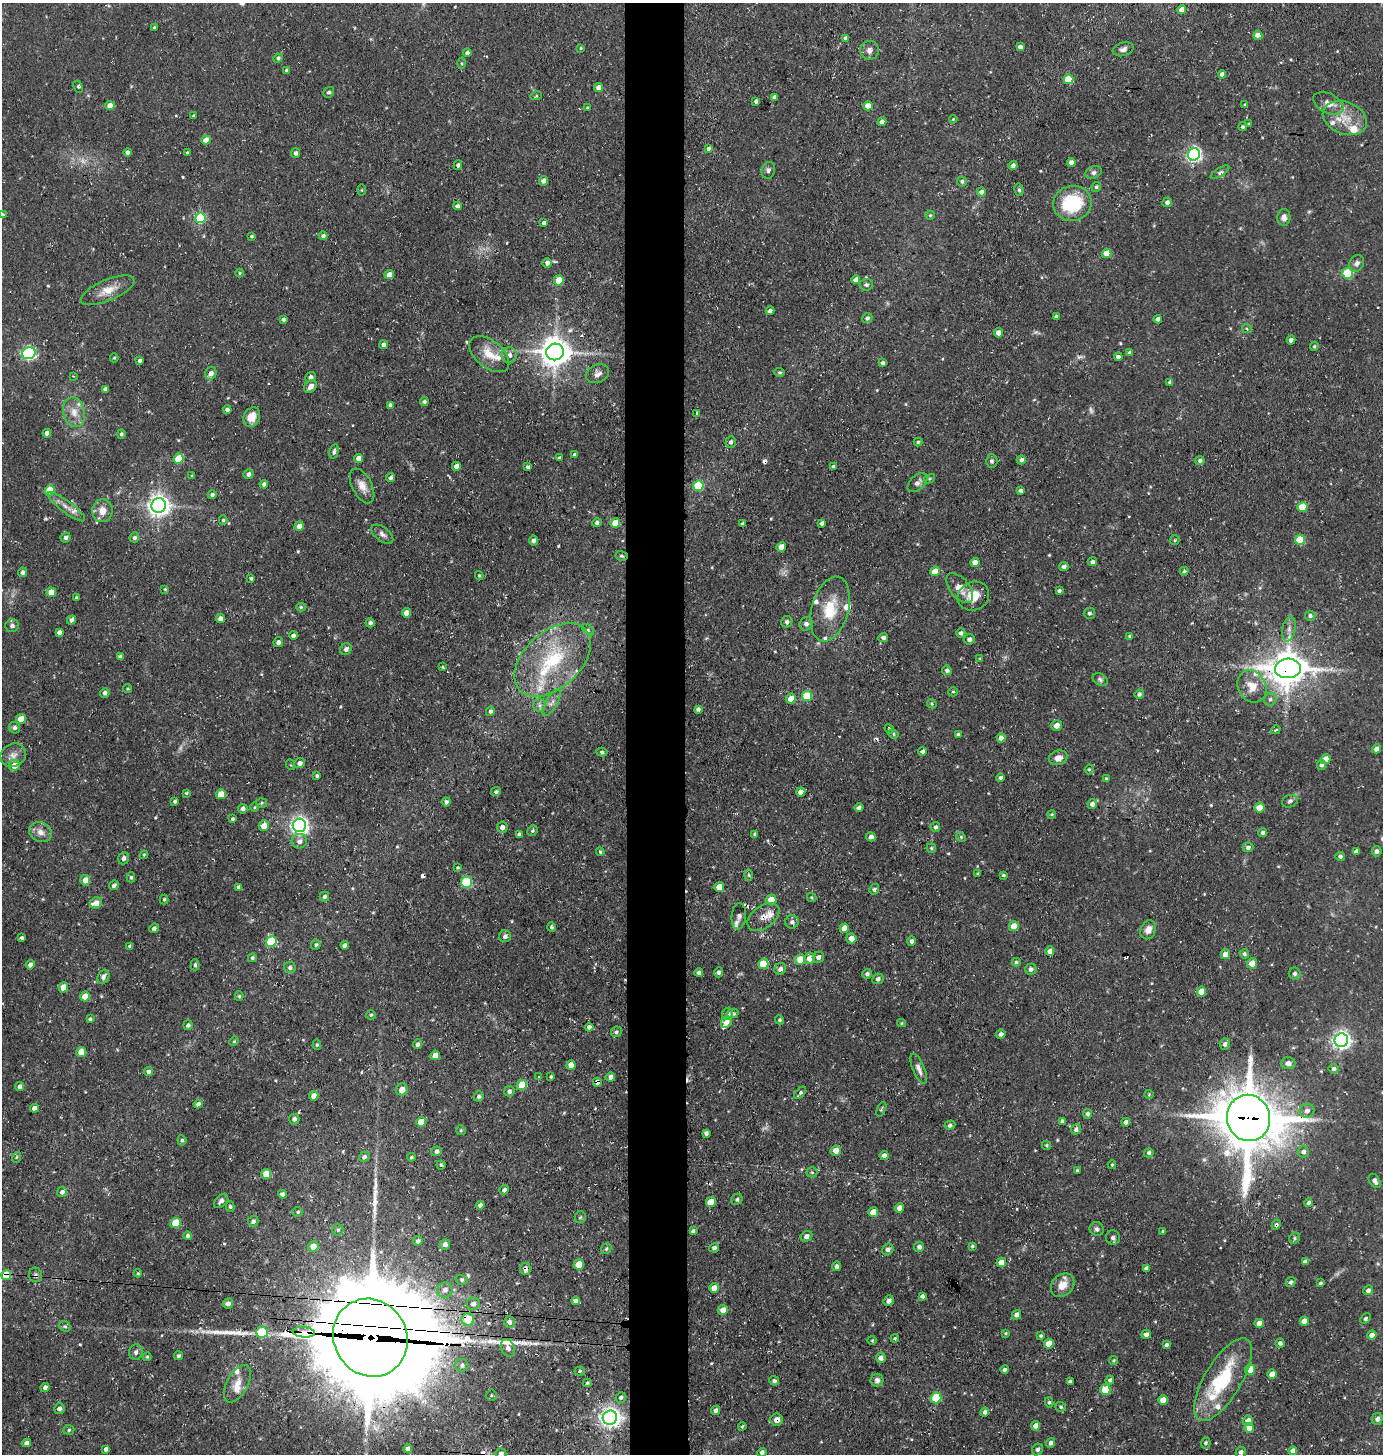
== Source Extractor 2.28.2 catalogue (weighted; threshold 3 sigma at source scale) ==
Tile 5 of 3 x 3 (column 2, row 2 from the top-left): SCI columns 1520-2900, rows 1453-2904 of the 4385 x 4355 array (HDU 1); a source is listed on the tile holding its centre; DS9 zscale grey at full resolution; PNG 1385 x 1456 px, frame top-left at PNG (2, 3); each listed source drawn as its Kron ellipse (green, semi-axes under 4 px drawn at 4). Shown black and unused: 4% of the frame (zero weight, under 3 of 4 exposures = <1% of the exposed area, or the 3 px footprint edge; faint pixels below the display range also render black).
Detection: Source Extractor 2.28.2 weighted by HDU 2 'WHT'; one run over the whole footprint, this tile lists its part. Background 0.0929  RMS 0.0063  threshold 0.0282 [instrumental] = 3 sigma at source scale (4.5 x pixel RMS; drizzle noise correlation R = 1.50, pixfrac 1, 0.05/0.05 arcsec/px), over >= 5 px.
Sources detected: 576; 7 too faint to see at this stretch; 7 cosmic-ray / hot-pixel residue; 4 long thin detections or spike segments (spike, bleed or trail) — neither listed nor drawn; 19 inside a brighter listed object's ellipse — not listed separately; of the other 539, all 500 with FLUX_AUTO >= 0.629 (the completeness limit of this list) listed and drawn (39 fainter detections not listed), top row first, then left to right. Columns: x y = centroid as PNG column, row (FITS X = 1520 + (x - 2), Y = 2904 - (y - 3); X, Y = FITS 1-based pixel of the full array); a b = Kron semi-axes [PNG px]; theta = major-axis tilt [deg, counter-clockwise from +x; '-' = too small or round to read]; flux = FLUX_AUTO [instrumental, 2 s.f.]
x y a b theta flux
1182 10 4 4 - 5.8
154 27 3 3 - 0.83
1258 35 4 4 - 6.9
846 38 4 4 - 2.5
1020 47 4 4 - 2.8
581 48 3 2 - 0.74
1123 49 11 6 17 2.5
869 50 9 9 - 3.6
467 53 4 4 - 2.4
278 58 5 4 - 1.5
461 63 5 4 - 0.87
287 70 3 3 - 1.7
1222 74 4 4 - 2.3
1068 79 5 5 - 19
78 87 6 3 -62 1.2
599 88 4 4 - 4.4
329 92 6 5 - 1.5
536 96 6 3 17 0.69
774 97 4 3 - 1.8
756 101 4 3 - 1.6
1328 103 16 9 -27 5.6
1245 105 4 4 - 0.82
110 106 4 4 - 9.2
868 106 4 4 - 6.5
588 108 3 3 - 1.2
194 116 4 3 - 1.1
1345 118 23 16 -21 15
953 119 4 3 - 0.64
882 122 4 4 - 3.4
1249 124 4 3 - 0.88
1243 127 4 4 - 1.2
206 140 5 4 - 6.4
708 148 4 3 - 1.7
127 152 4 4 - 1.9
188 153 4 3 - 0.8
296 153 5 4 - 1.8
1194 154 6 6 - 170
1071 162 4 4 - 3.2
458 165 5 3 - 1.2
1013 165 4 4 - 1.9
768 170 8 6 73 1.9
1093 172 8 6 20 2.1
1220 172 11 4 31 1.5
544 181 5 4 - 2.8
962 181 5 5 - 1.6
1096 187 5 4 - 1.2
362 190 5 3 - 0.63
1019 190 6 4 -80 1.2
981 192 4 4 - 2.2
1167 202 5 4 - 1.9
1072 203 19 17 14 42
458 206 4 3 - 1.9
2 215 4 4 - 2
930 215 5 4 - 0.78
1284 217 8 6 85 3.3
200 218 5 5 - 44
544 223 4 4 - 2.3
252 236 4 3 - 0.8
323 236 4 4 - 2
1107 253 5 4 - 10
547 263 5 4 - 2.3
1357 263 9 7 60 2.6
240 273 4 4 - 0.72
1348 273 5 5 - 41
389 275 5 4 - 5.1
559 280 5 5 - 16
856 280 4 4 - 3.8
866 285 7 6 - 1.6
108 290 28 10 23 9.4
770 311 4 4 - 2.2
1056 317 3 3 - 1.6
867 318 5 4 - 1.6
283 319 4 4 - 1.3
1158 319 4 4 - 2.4
1247 329 5 4 - 0.98
998 333 4 4 - 4.2
1291 340 4 4 - 2.2
383 345 4 4 - 2.1
1314 346 4 3 - 0.87
555 352 9 8 - 1000
29 353 7 6 - 120
1130 353 4 4 - 2
489 354 23 13 -39 12
509 355 8 7 - 3.4
1118 357 4 4 - 2.1
114 358 4 4 - 0.84
140 361 3 3 - 1.7
883 363 4 4 - 1.7
780 372 5 4 - 0.99
211 373 6 5 - 3
598 374 12 9 23 3.3
73 376 3 3 - 0.77
311 377 5 5 - 2.3
1170 382 4 4 - 1.7
310 386 7 5 47 3.5
105 389 4 4 - 2
424 401 4 4 - 1.3
390 405 4 4 - 1.6
227 410 4 4 - 2.2
74 412 15 11 -76 7.2
696 413 3 3 - 1.6
252 417 10 8 63 8.5
47 433 4 4 - 3.2
121 434 5 4 - 1.3
731 442 6 5 - 1.6
918 442 4 4 - 1.1
334 451 7 4 77 1.5
575 455 4 4 - 2
359 458 4 4 - 5.4
559 458 4 3 - 1.3
179 459 5 5 - 21
1021 460 4 4 - 2
992 461 6 6 - 1.5
1200 461 4 4 - 1.8
456 466 4 4 - 3.7
833 466 4 4 - 1.7
528 467 4 3 - 1.6
248 474 5 5 - 2.5
192 475 4 3 - 0.65
391 478 4 3 - 1.5
929 479 6 4 32 0.98
918 483 12 7 42 3.2
264 484 4 4 - 1.8
362 486 19 10 -63 6.3
698 486 5 5 - 34
50 490 5 5 - 24
1020 490 4 3 - 1.5
212 495 4 4 - 1.8
159 506 7 7 - 470
66 507 23 6 -37 5.5
1302 507 5 5 - 16
102 511 11 10 - 6.4
223 520 5 4 - 1.1
597 523 5 4 - 1.7
615 523 5 5 - 14
822 523 4 4 - 2
742 524 4 3 - 1.4
299 526 5 4 - 5.1
382 534 13 7 -38 2.7
66 537 5 5 - 2.2
134 537 5 4 - 1.7
1175 540 5 4 - 0.82
1300 540 5 5 - 24
533 541 5 4 - 1.9
781 547 5 4 - 6.4
622 556 6 4 -16 1.2
975 562 4 4 - 4.8
1092 562 4 4 - 1.7
1064 566 5 4 - 2.3
935 571 5 4 - 8.2
1184 571 4 4 - 1.1
22 572 4 4 - 2
479 575 4 3 - 0.79
251 578 4 3 - 1.3
960 588 18 9 -51 7.1
165 589 4 4 - 0.68
1059 591 4 3 - 1.5
51 592 5 4 - 8.9
973 596 16 14 25 11
76 598 3 3 - 0.81
301 607 5 4 - 0.86
830 609 33 18 75 22
407 613 4 4 - 5.3
1089 613 6 5 - 1.4
1310 616 5 5 - 2.1
220 618 4 4 - 3.1
71 620 5 4 - 2.2
787 622 6 5 - 1.6
370 623 4 4 - 1.8
806 624 7 6 - 2.2
12 626 6 6 - 2.1
1289 629 13 6 80 3.7
588 630 7 4 -43 1.4
59 632 4 4 - 2.4
961 633 5 4 - 1.7
293 635 4 4 - 2.3
1130 636 4 4 - 1.2
883 637 5 4 - 1.9
969 639 5 5 - 2.1
278 642 5 4 - 1.8
346 649 6 5 - 2.2
121 657 4 4 - 2.3
980 659 4 3 - 0.66
553 660 45 28 42 53
442 667 3 3 - 0.68
1288 668 13 9 3 1500
947 670 5 4 - 1.8
1100 679 8 5 -29 1.6
1252 686 17 14 -60 10
128 689 4 4 - 0.79
953 692 4 4 - 0.94
105 693 5 4 - 2
1139 694 5 4 - 1.6
807 696 5 5 - 27
791 699 5 5 - 6.8
1270 699 6 6 - 1.7
552 703 15 5 60 3.1
932 704 5 3 - 0.75
539 705 6 6 - 1.9
698 709 4 4 - 1.6
490 711 5 4 - 1.8
21 719 5 5 - 10
1057 726 5 5 - 4.8
14 728 6 5 - 1.8
889 729 5 4 - 0.93
1276 730 5 3 - 0.84
893 734 5 4 - 0.85
958 735 4 3 - 1.7
1001 738 5 4 - 3
1377 749 4 4 - 3.7
922 751 4 4 - 1.7
602 752 5 3 - 1.4
13 755 13 11 28 4.6
1058 758 9 7 16 4.5
1326 759 5 4 - 9.5
300 763 5 5 - 3.1
14 765 6 5 - 6.5
291 765 5 3 - 0.67
1321 765 5 4 - 2.3
1089 769 5 4 - 0.79
317 776 3 3 - 1.1
1000 778 4 4 - 1.5
1106 778 4 3 - 0.76
496 792 5 4 - 1.4
801 792 4 4 - 4.4
186 793 4 4 - 0.78
221 794 5 5 - 11
175 801 3 3 - 1.1
1290 801 8 6 20 1.8
446 802 4 4 - 1.7
261 803 5 5 - 0.92
1092 804 5 4 - 2.8
254 807 4 3 - 0.63
859 808 4 3 - 1.8
1260 808 5 5 - 11
243 809 5 4 - 1.9
1052 814 4 3 - 0.71
232 819 3 3 - 1
299 825 7 6 - 270
264 826 5 5 - 7.1
502 827 5 5 - 2.6
935 827 5 5 - 1.6
532 831 5 5 - 1.1
40 832 12 9 -23 4.8
1263 833 4 4 - 1.4
519 834 4 3 - 1.8
755 834 4 3 - 1.3
871 837 5 4 - 2.3
961 837 5 4 - 0.96
299 841 8 7 - 3
1248 847 5 4 - 2
931 848 5 4 - 0.93
1356 851 4 4 - 1.9
1377 851 5 5 - 2.1
600 852 4 3 - 0.78
144 855 4 3 - 0.67
1340 856 4 4 - 1.8
124 858 6 5 - 2.5
458 868 4 4 - 0.71
977 874 3 3 - 0.9
749 875 5 3 - 0.82
1003 875 4 3 - 0.96
131 877 5 4 - 0.87
85 880 5 5 - 5.7
466 882 6 5 - 46
114 885 5 4 - 2
239 887 4 4 - 1.9
719 887 5 5 - 8
874 889 5 4 - 1.6
324 897 5 4 - 1.5
812 897 5 4 - 0.74
164 899 5 4 - 0.86
771 900 5 5 - 8.7
96 903 6 5 - 4.8
739 916 13 7 85 2.6
763 917 18 11 38 6.3
792 922 7 6 - 2.4
1014 926 5 5 - 6.9
551 927 5 4 - 1.2
154 928 5 4 - 1.5
844 928 5 4 - 6.4
1148 930 10 7 65 4.7
505 936 6 6 - 2.3
22 938 3 3 - 1.4
851 938 5 5 - 5.3
911 941 4 4 - 1.9
271 942 5 5 - 33
316 945 5 5 - 1.2
345 945 4 4 - 2.2
130 946 4 4 - 1.7
1050 951 5 4 - 4.3
1225 954 5 4 - 5.2
1244 954 5 4 - 1.4
818 957 6 5 - 2
252 958 4 4 - 1.2
810 958 6 5 - 5.9
800 960 5 5 - 12
1016 962 4 4 - 0.99
1252 963 5 5 - 7.3
763 964 5 5 - 19
30 965 4 4 - 3.1
195 965 5 4 - 1.2
290 968 6 5 - 1.7
780 969 6 5 - 2.4
1031 969 6 5 - 2.3
699 972 4 4 - 1.7
719 972 5 4 - 1.7
867 974 5 5 - 1.8
1295 974 6 6 - 1.8
103 977 7 5 64 2
878 979 6 5 - 1.6
63 987 5 5 - 8.9
1201 991 5 4 - 9.3
85 996 5 4 - 8.2
239 996 5 4 - 0.84
733 1013 5 4 - 1.4
728 1014 6 5 - 2.6
371 1015 4 4 - 0.91
90 1019 4 3 - 1.2
780 1020 5 4 - 1
726 1022 6 5 - 5.1
902 1023 4 4 - 0.68
188 1025 5 5 - 1.6
589 1027 4 4 - 2.4
616 1032 6 5 - 1.5
1001 1034 5 4 - 2.2
1341 1040 7 6 - 280
234 1041 5 4 - 0.72
417 1044 5 4 - 1.5
1225 1044 5 5 - 2.3
317 1045 5 4 - 0.98
81 1052 5 5 - 9.6
435 1055 5 4 - 6.2
1288 1063 7 6 - 3.1
571 1065 5 4 - 6.6
919 1069 16 6 -68 3.5
1334 1069 5 5 - 1.8
148 1072 4 4 - 2
538 1077 3 3 - 0.72
551 1077 4 4 - 0.9
610 1077 5 4 - 3.5
597 1082 4 4 - 2.8
522 1085 5 5 - 18
19 1087 4 4 - 2
402 1090 6 6 - 5.1
509 1091 5 5 - 1.6
800 1093 7 4 48 1.4
1149 1094 4 4 - 0.65
314 1096 5 4 - 4.9
479 1096 5 5 - 1.5
198 1104 4 4 - 2.3
34 1108 4 4 - 4.3
881 1109 8 3 66 0.89
1307 1111 7 7 - 3.2
1088 1114 5 4 - 1.9
1248 1118 23 21 -76 3900
294 1119 5 5 - 2
1062 1121 4 4 - 1.2
421 1122 5 5 - 11
1126 1122 4 4 - 2.7
950 1125 5 4 - 1.4
1076 1129 5 5 - 2.2
461 1130 5 4 - 0.8
706 1133 4 4 - 1.8
182 1140 5 4 - 1.1
1046 1145 4 4 - 0.87
436 1151 5 5 - 2.1
836 1151 5 5 - 6.3
1303 1152 5 5 - 2
1149 1153 5 4 - 1.6
884 1155 4 4 - 2.9
17 1157 5 3 - 0.76
364 1157 5 5 - 1.8
411 1157 4 3 - 0.82
441 1165 4 4 - 0.9
1112 1165 4 3 - 0.69
1077 1170 4 3 - 0.9
812 1172 5 5 - 1
266 1174 5 5 - 12
1375 1181 8 5 -58 2.7
504 1190 5 4 - 1.8
62 1192 5 5 - 2.2
282 1194 4 4 - 2.1
737 1199 6 5 - 1.4
221 1201 8 5 48 2.6
711 1202 5 5 - 14
1308 1203 4 4 - 1.4
480 1205 4 4 - 2.3
230 1207 5 4 - 0.98
900 1208 5 4 - 4.1
298 1212 5 4 - 0.91
873 1212 5 4 - 9.4
580 1217 6 5 - 1.1
253 1221 5 5 - 1.8
176 1223 5 5 - 20
1276 1225 5 4 - 1.1
1097 1229 7 6 - 1.8
338 1230 5 5 - 1.2
693 1231 4 3 - 1.2
1162 1231 3 3 - 0.69
188 1236 4 4 - 1.8
806 1236 6 5 - 2.3
1113 1237 7 7 - 2.2
1295 1238 6 5 - 1.1
418 1241 5 4 - 1.5
445 1244 5 5 - 2.9
313 1246 5 5 - 6.3
972 1246 4 3 - 0.93
919 1247 5 5 - 2.2
714 1248 5 4 - 2
606 1249 6 5 - 1.2
888 1249 6 5 - 2.2
1001 1262 5 4 - 7.3
1305 1262 4 4 - 2.1
579 1265 5 5 - 11
836 1266 4 4 - 1.9
1146 1268 4 4 - 2
525 1269 6 5 - 2.6
138 1273 4 3 - 0.73
6 1275 5 4 - 22
35 1275 7 6 - 1.5
462 1280 6 5 - 1.2
1291 1282 5 4 - 1.7
1320 1283 4 3 - 0.98
1063 1285 13 10 46 8.1
714 1288 5 4 - 6.2
445 1290 8 7 - 3.5
1368 1290 5 4 - 2
922 1296 4 4 - 1.5
575 1301 4 4 - 2.4
889 1301 5 5 - 2.6
228 1303 5 5 - 2.2
473 1304 6 6 - 3.1
723 1310 5 5 - 5
1016 1315 5 4 - 3
1365 1318 6 4 46 1.2
468 1319 6 6 - 16
1304 1321 4 4 - 7.1
509 1322 5 5 - 3.3
1259 1323 4 4 - 5.5
65 1326 6 5 - 1.1
262 1332 6 5 - 35
304 1332 11 5 -5 220
1006 1333 4 3 - 0.72
1146 1334 5 4 - 2.2
1372 1335 4 4 - 3.7
1041 1336 3 3 - 0.95
370 1338 40 36 -62 17000
895 1338 4 4 - 0.8
872 1340 4 4 - 0.69
1280 1343 4 4 - 2
1049 1344 5 5 - 9.2
1166 1345 4 4 - 1.7
508 1348 9 6 -63 2.3
136 1352 8 7 - 2.3
179 1356 4 4 - 1.5
147 1357 4 4 - 0.87
881 1358 5 5 - 3.1
1114 1360 4 4 - 0.81
462 1365 6 6 - 2.1
1250 1369 5 5 - 8
1005 1370 4 3 - 1.8
580 1371 5 4 - 0.89
1272 1374 5 4 - 6.5
877 1380 6 6 - 1.8
1110 1380 4 4 - 1.9
1223 1380 47 18 59 49
774 1381 5 4 - 1.5
1070 1382 4 4 - 2.1
587 1383 4 4 - 0.87
237 1384 20 10 61 8.3
45 1388 4 4 - 2.4
1105 1390 5 5 - 14
491 1395 5 5 - 0.95
621 1397 5 5 - 1.6
936 1398 5 5 - 34
1163 1400 5 4 - 9.2
1049 1402 5 4 - 1.1
1061 1407 5 5 - 1.1
59 1408 5 5 - 2.2
716 1410 4 4 - 2
985 1412 4 4 - 1.8
610 1418 7 7 - 400
1377 1419 6 5 - 3
777 1420 6 6 - 4.1
1248 1421 5 5 - 4.3
742 1426 4 3 - 0.75
1035 1426 5 4 - 3.6
1249 1428 5 4 - 5.3
69 1430 5 5 - 1.1
27 1443 4 4 - 2.5
1050 1443 5 4 - 2.2
1206 1443 5 5 - 1.3
106 1449 4 4 - 2
408 1449 4 4 - 2.8
1037 1449 6 5 - 2
1293 1451 4 4 - 3.1
762 1452 5 4 - 1.9
1241 1452 5 5 - 1.8
501 1453 5 5 - 2.2
Overlapping masked pixels (flux is a lower limit): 15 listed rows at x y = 622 556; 1288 668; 763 917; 597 1082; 1248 1118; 1276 1225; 525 1269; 6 1275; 35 1275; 468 1319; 304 1332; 370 1338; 1049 1344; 1223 1380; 777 1420
Isophote crosses this tile's border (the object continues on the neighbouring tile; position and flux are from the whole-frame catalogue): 2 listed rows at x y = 2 215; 501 1453